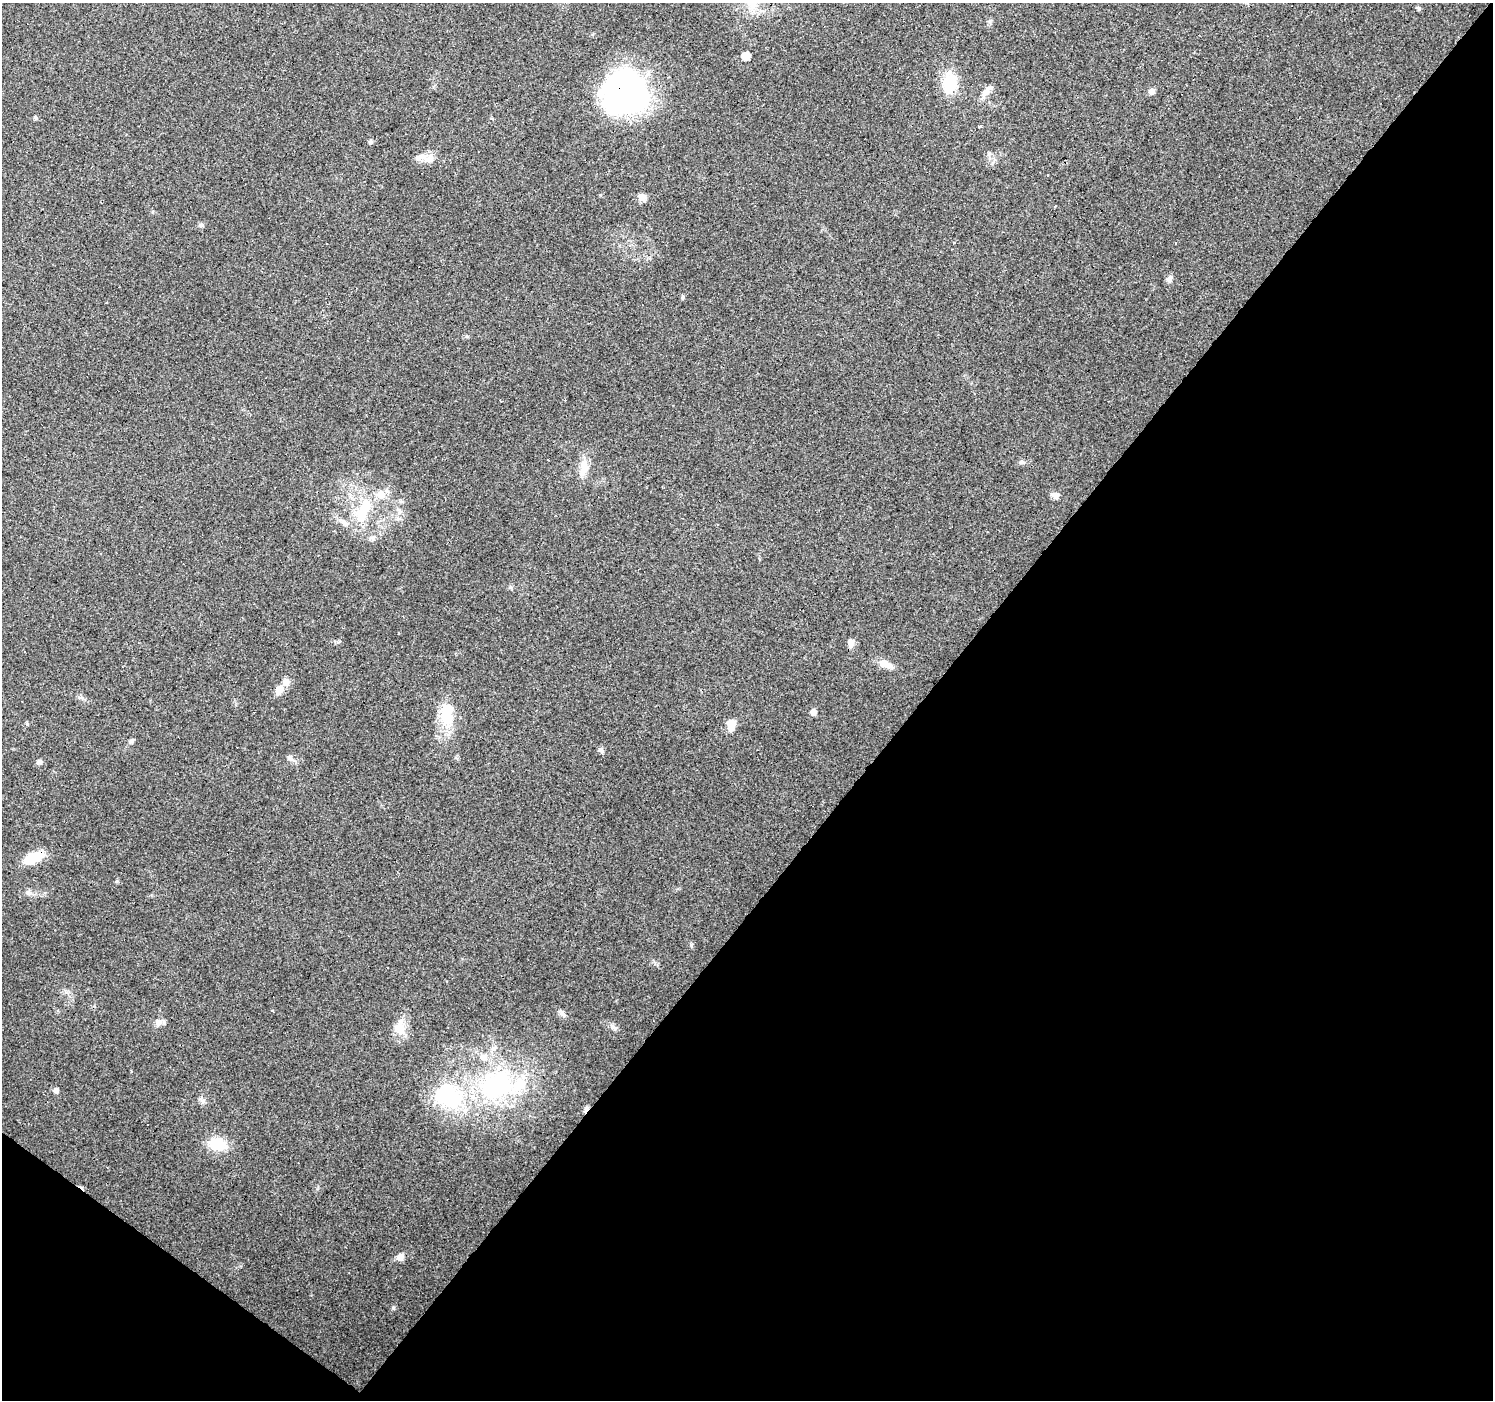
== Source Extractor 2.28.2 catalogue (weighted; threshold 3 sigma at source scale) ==
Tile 15 of 4 x 4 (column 3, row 4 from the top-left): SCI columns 2984-4474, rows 173-1570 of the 5968 x 6005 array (HDU 1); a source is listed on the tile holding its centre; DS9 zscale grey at full resolution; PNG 1495 x 1402 px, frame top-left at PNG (2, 3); no overlay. Shown black and unused: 41% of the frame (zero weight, under 3 of 4 exposures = <1% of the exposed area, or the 3 px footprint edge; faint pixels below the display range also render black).
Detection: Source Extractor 2.28.2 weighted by HDU 2 'WHT'; one run over the whole footprint, this tile lists its part. Background 0.0939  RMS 0.0067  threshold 0.0302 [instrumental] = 3 sigma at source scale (4.5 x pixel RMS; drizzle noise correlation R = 1.50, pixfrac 1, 0.0396/0.0396 arcsec/px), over >= 5 px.
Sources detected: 65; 2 inside a brighter object's white glare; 8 cosmic-ray / hot-pixel residue — not listed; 6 inside a brighter listed object's ellipse — not listed separately; the other 49 listed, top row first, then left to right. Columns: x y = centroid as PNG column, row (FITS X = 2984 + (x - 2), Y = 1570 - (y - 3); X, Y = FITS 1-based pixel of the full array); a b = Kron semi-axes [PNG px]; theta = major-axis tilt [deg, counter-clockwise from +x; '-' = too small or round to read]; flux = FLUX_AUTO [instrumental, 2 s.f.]
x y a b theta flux
752 4 16 10 -51 9.8
1419 9 6 5 - 0.97
746 56 6 6 - 12
950 82 25 16 82 23
1152 91 7 7 - 2.9
625 92 45 42 45 180
986 93 17 8 54 4.8
35 117 5 5 - 0.95
980 126 4 3 - 13
370 142 6 5 - 1.2
989 154 7 4 19 1.2
429 160 15 11 -3 5.7
642 197 13 9 -41 3.6
1055 206 4 3 - 9.4
201 225 6 6 - 1.3
954 242 3 3 - 2.1
1169 279 7 6 - 3.2
106 302 3 2 - 0.79
1022 462 9 5 -10 1.6
584 468 25 10 81 9.4
1055 495 10 7 -39 3.2
365 507 25 17 66 22
345 523 17 6 -42 4.3
373 538 8 7 - 2.2
851 643 10 7 -88 3.6
884 664 15 9 -24 7.3
279 690 13 8 62 5.4
80 698 10 3 -11 1.4
813 713 7 7 - 2.6
446 716 32 18 -74 20
731 725 13 9 75 7.4
131 741 7 5 27 1.4
601 750 7 6 - 2
290 758 10 6 -49 2.4
39 762 8 6 9 1.7
33 858 20 10 23 21
28 893 8 7 - 2.4
388 968 2 2 - 0.71
272 1011 4 3 - 0.59
562 1014 11 6 -60 2.5
158 1023 11 8 46 3.4
400 1027 22 14 -81 10
614 1027 11 6 -45 2.5
497 1084 54 44 19 110
56 1090 7 6 - 2.2
203 1101 7 5 89 1.8
586 1109 9 4 57 2.1
217 1144 15 12 -6 23
400 1257 9 9 - 3.9
Overlapping masked pixels (flux is a lower limit): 3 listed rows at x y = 625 92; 33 858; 586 1109
Isophote crosses this tile's border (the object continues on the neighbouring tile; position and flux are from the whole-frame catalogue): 1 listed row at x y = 752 4
Unlisted compact peaks at least as high as the median listed source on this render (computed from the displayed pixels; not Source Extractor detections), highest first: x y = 393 1308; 691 945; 117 881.